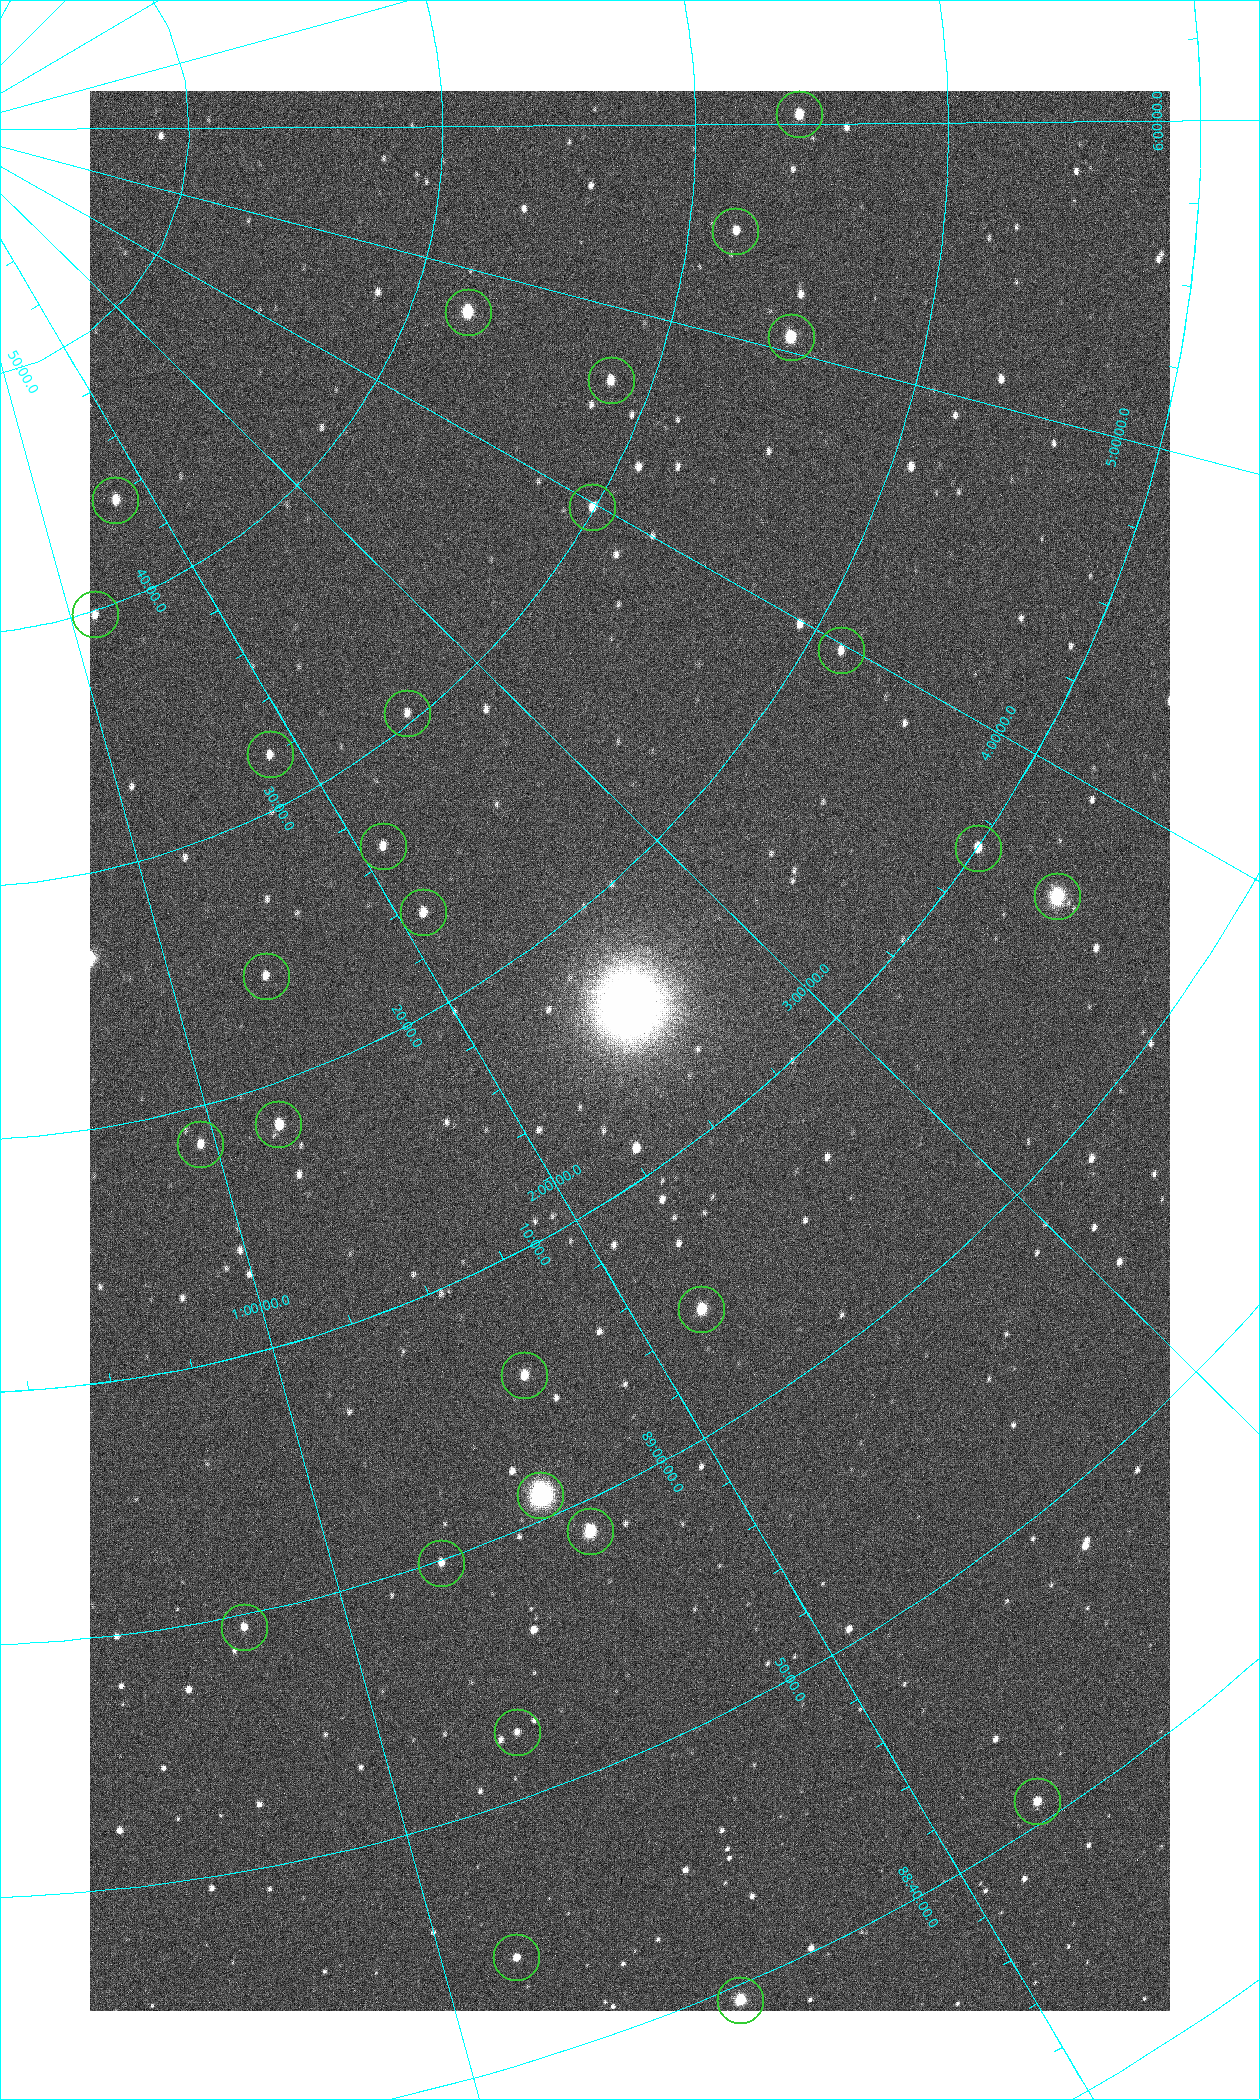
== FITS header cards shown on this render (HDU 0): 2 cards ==
NAXIS1  =                 1080 / length of data axis 1
NAXIS2  =                 1920 / length of data axis 2

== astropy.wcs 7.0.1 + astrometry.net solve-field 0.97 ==
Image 1080 x 1920 px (HDU 0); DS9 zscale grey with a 90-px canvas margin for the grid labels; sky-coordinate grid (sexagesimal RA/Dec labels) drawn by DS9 from the SOLVED WCS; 28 Tycho-2 reference stars matched to detected sources circled (green)
Header WCS: none
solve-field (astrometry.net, Tycho-2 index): SOLVED blind (the file carries no WCS)
Solved WCS: RA---TAN-SIP/DEC--TAN-SIP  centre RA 02:26:16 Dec +89:14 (36.57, +89.24 deg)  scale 2.37 arcsec/px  FOV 42.7' x 76.0'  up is +37 deg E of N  parity flipped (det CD > 0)
(file carries no celestial WCS; the grid is the blind solution)
Tycho-2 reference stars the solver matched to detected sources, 28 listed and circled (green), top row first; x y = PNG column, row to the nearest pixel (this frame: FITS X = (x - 90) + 1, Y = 1920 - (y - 91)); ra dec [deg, ICRS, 3 dp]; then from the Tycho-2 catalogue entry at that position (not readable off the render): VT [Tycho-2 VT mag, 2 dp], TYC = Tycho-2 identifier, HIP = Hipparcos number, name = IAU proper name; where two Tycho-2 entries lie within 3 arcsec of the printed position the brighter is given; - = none
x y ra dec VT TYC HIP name
799 114 90.669 +89.431 10.31 4630-104-1 - -
735 231 82.420 +89.469 11.69 4629-103-1 - -
468 312 70.692 +89.630 9.34 4629-37-1 - -
791 337 75.971 +89.421 9.41 4629-33-1 - -
611 380 69.250 +89.526 11.02 4629-45-1 - -
115 500 25.399 +89.729 11.04 4627-64-1 - -
592 507 59.681 +89.501 11.64 4628-48-1 - -
95 614 17.696 +89.664 11.87 4627-21-1 - -
841 650 59.678 +89.312 11.93 4628-44-1 - -
407 713 38.519 +89.506 12.22 4628-39-1 - -
270 754 27.685 +89.533 12.30 4627-91-1 - -
383 846 31.518 +89.444 11.89 4628-72-1 - -
978 848 55.017 +89.166 11.19 4628-70-1 - -
1057 896 55.225 +89.105 8.15 4628-68-1 17195 -
423 912 31.476 +89.392 11.96 4628-239-1 - -
266 976 20.865 +89.402 11.76 4627-105-1 - -
278 1124 18.559 +89.307 10.52 4627-75-1 - -
200 1144 14.190 +89.309 11.36 4627-74-1 - -
701 1309 32.549 +89.073 9.84 4628-149-1 - -
524 1375 24.867 +89.092 10.76 4627-125-1 - -
540 1495 23.461 +89.016 6.47 4627-259-1 7283 -
590 1531 24.587 +88.980 9.00 4627-86-1 - -
441 1563 19.000 +88.998 11.53 4627-46-1 - -
244 1627 11.209 +88.992 11.71 4627-72-1 - -
517 1732 19.495 +88.876 11.74 4627-109-1 - -
1037 1801 32.945 +88.680 10.72 4628-99-1 - -
516 1957 17.187 +88.735 11.22 4627-80-1 - -
740 2000 22.838 +88.657 9.18 4627-37-1 - -